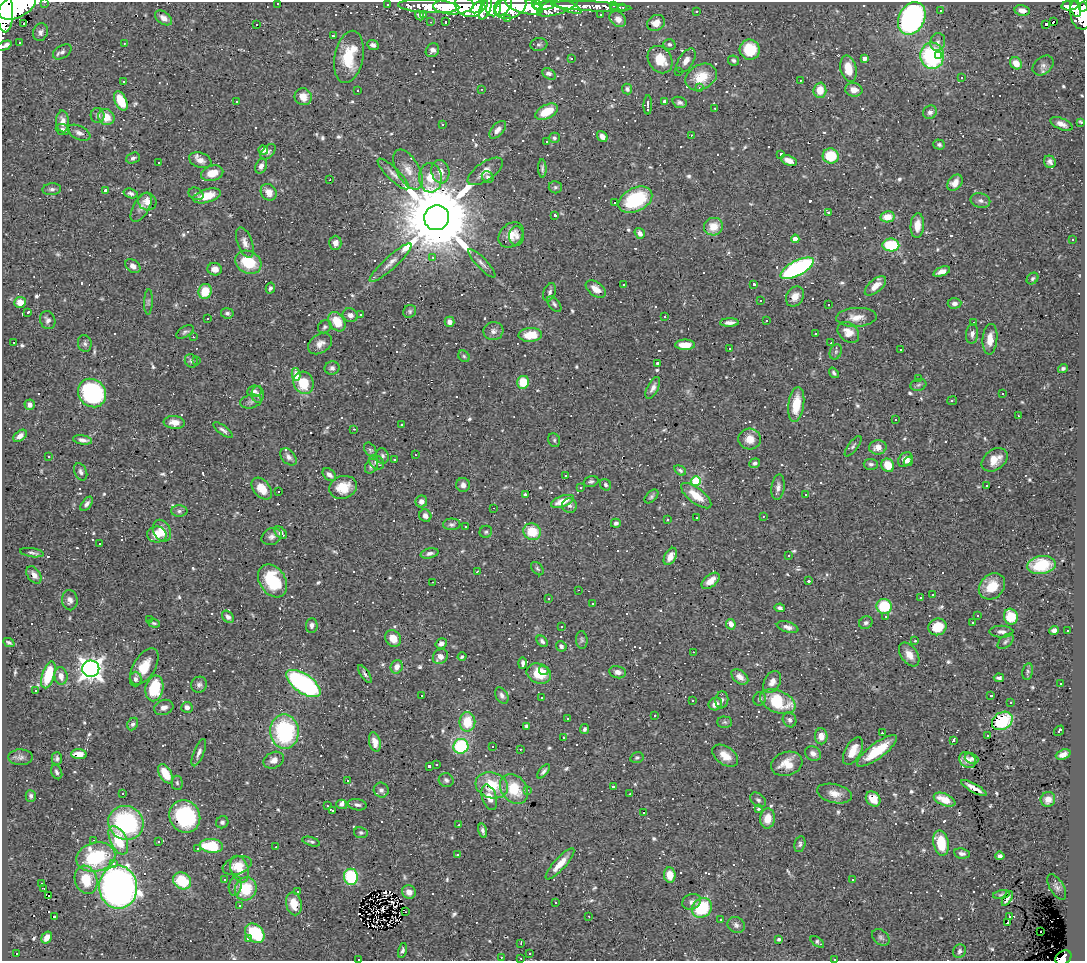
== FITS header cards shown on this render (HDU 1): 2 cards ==
NAXIS1  =                 1083
NAXIS2  =                  959

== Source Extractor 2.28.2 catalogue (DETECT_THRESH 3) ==
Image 1083 x 959 px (HDU 1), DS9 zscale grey, 1 PNG px = 1 image px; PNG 1087 x 963 px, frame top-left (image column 1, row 959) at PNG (2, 2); each listed source drawn as its Kron ellipse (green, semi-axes under 4 px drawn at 4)
Background 0.526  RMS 0.028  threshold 0.0844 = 3 sigma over >= 5 px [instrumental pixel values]
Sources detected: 859; of the 859, the 500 brightest by FLUX_AUTO listed and drawn (359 fainter detections omitted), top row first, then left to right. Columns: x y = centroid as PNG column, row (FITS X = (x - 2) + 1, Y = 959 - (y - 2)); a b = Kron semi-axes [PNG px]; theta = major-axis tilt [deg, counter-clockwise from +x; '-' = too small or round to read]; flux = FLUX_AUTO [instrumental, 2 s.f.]
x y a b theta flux
45 2 3 2 - 8.1
278 3 3 3 - 7.5
388 4 3 3 - 10
469 5 14 11 -23 1100
493 5 11 8 -86 680
503 5 11 7 54 600
537 5 6 4 -42 450
613 5 3 3 - 9.9
1070 5 8 5 6 140
17 6 20 11 28 3300
429 6 31 7 -3 460
454 6 20 8 2 1400
524 6 19 7 -15 1900
545 6 11 4 6 650
557 6 21 7 19 550
568 6 15 5 -23 220
591 6 40 5 -3 190
480 7 9 5 32 510
511 7 16 11 25 1200
623 7 3 3 - 6.5
1076 7 10 5 -77 290
1083 7 5 3 - 120
486 8 12 5 69 500
614 9 3 3 - 10
5 10 22 8 -87 2500
940 10 3 3 - 40
1022 10 7 5 -11 13
697 11 3 3 - 14
1081 13 16 10 -80 720
423 14 3 3 - 5.1
420 15 5 3 - 6.5
600 15 3 2 - 4.6
163 18 9 6 -36 12
507 18 3 3 - 7.7
912 18 17 13 63 560
618 19 9 7 -44 19
445 21 3 3 - 4.6
431 22 3 2 - 4.6
1053 22 3 3 - 560
24 23 3 3 - 31
656 23 9 7 30 19
1046 24 3 3 - 88
256 25 3 2 - 11
40 32 9 7 71 7.6
333 36 4 3 - 7.4
938 42 9 7 76 7.3
19 43 3 3 - 7.3
124 43 3 2 - 4.8
539 44 8 6 8 5.2
669 44 6 5 - 4.8
373 45 6 4 -23 6.3
4 46 8 3 24 16
432 50 7 6 - 9.2
750 50 10 10 - 74
62 52 10 6 31 6.6
932 56 13 12 - 220
938 56 3 3 - 71
349 57 26 14 79 70
571 58 3 3 - 6
865 59 4 4 - 10
660 60 14 11 -57 43
734 60 6 4 -28 4.3
686 61 13 7 57 17
1016 63 6 5 - 21
1043 65 12 8 40 9.3
848 69 13 8 -77 34
679 71 3 3 - 13
549 74 7 5 -36 8.3
701 77 16 12 28 50
962 77 3 3 - 17
800 80 3 2 - 3.8
123 81 3 3 - 19
699 88 3 3 - 6.5
481 89 3 2 - 4
627 89 5 5 - 4.4
358 90 3 3 - 36
820 90 7 6 - 29
854 90 8 6 -10 13
303 97 9 8 - 18
121 101 10 5 -64 55
236 101 3 3 - 19
665 102 4 4 - 5.5
680 102 7 5 -20 6
648 105 9 3 89 6.2
715 108 3 2 - 4.9
547 112 12 6 27 46
930 112 7 6 - 6.6
98 115 7 7 - 6.6
106 117 8 7 - 29
63 121 11 6 -87 13
1081 122 3 3 - 4.5
1061 124 12 5 -23 11
443 125 3 2 - 3.9
63 129 7 5 -20 6.3
498 130 10 6 48 10
79 133 12 6 -26 8.7
691 135 3 2 - 10
602 136 6 5 - 9.6
554 138 5 5 - 3.9
546 141 3 3 - 50
939 145 6 5 - 4.3
263 150 5 4 - 13
268 152 9 5 46 5.9
781 154 4 3 - 5.2
831 156 8 7 - 64
133 158 7 5 22 4.9
200 160 12 7 -19 14
789 160 8 5 -21 14
159 162 3 3 - 3.9
1050 162 6 5 - 6.7
261 166 8 5 67 8.3
542 168 9 3 -88 4.4
408 170 22 11 -60 29
485 171 20 9 34 21
440 172 12 9 -79 19
212 173 11 7 14 28
393 174 21 6 -44 12
488 177 6 5 - 5.9
430 178 14 11 -84 33
330 180 2 2 - 6.3
955 183 9 6 48 15
555 187 6 6 - 3.9
52 189 9 6 5 6
105 190 3 3 - 16
269 192 9 7 -54 15
131 193 7 4 -17 6.1
196 194 8 6 -26 4.3
207 196 14 6 16 42
635 200 18 11 27 130
980 201 10 7 -13 7.1
147 202 9 8 - 21
615 202 3 3 - 810
141 207 16 8 60 12
828 212 3 3 - 10
554 215 3 3 - 5.5
887 217 7 5 11 29
437 218 12 12 - 32000
917 226 12 6 85 22
713 227 9 8 - 31
640 233 6 4 -56 9.3
511 235 14 11 46 23
517 236 10 7 90 8.5
795 239 4 4 - 12
1072 240 3 3 - 4
245 243 16 7 -70 13
335 243 7 6 - 10
891 245 8 6 -1 96
433 257 4 4 - 4.2
248 262 14 11 -27 75
391 263 28 6 42 17
482 263 19 5 -46 9.6
133 266 8 6 -37 11
797 268 18 7 28 340
215 269 7 6 - 13
942 272 9 4 21 13
1032 279 6 5 - 3.7
754 284 3 3 - 6
624 285 3 3 - 5.7
875 286 13 6 40 18
270 288 5 4 - 4.6
596 289 11 7 -36 16
205 291 7 6 - 40
549 292 9 6 70 5.8
795 296 10 8 56 16
760 300 3 3 - 97
20 302 6 5 - 19
148 302 13 4 88 4.4
954 303 7 5 5 7.3
554 304 9 5 -50 4.7
828 305 3 3 - 9.3
410 311 7 6 - 4.1
28 312 3 3 - 4.3
227 313 6 5 - 5.2
360 314 3 3 - 7.8
350 315 8 6 -22 8.7
665 316 3 3 - 41
856 317 20 9 3 23
208 319 3 3 - 46
48 320 9 7 -71 6.8
767 320 3 3 - 54
337 322 10 7 -57 46
450 322 5 5 - 9.8
729 323 9 4 2 8.8
973 323 3 3 - 150
325 327 7 6 - 4.7
493 331 10 9 - 8.4
185 332 9 5 33 4.7
848 332 12 9 -41 24
815 333 3 3 - 4.6
972 334 10 6 84 7.5
530 335 12 7 3 31
193 337 3 2 - 5.5
990 339 15 7 85 25
14 342 3 3 - 40
85 343 8 7 - 5.2
831 343 3 2 - 8.2
320 344 13 9 36 14
685 345 10 5 0 24
729 349 3 3 - 32
901 350 3 3 - 4.8
836 352 8 6 67 4.7
464 356 6 5 - 3.7
191 361 7 6 - 5.8
196 361 3 3 - 5.4
657 363 3 3 - 9.3
332 368 7 6 - 6.1
1063 369 5 4 - 3.8
834 373 6 3 -52 3.9
296 374 6 4 -77 37
919 379 3 3 - 7.4
523 382 6 6 - 56
304 383 11 10 - 56
918 385 8 5 17 4.5
653 388 12 5 62 8.6
254 391 7 5 7 5
92 393 15 13 -48 300
1003 393 3 3 - 47
258 394 8 6 -86 6.5
952 401 5 3 - 7.7
251 402 11 6 13 6.6
796 404 18 8 82 43
30 405 5 5 - 9.1
1018 416 3 2 - 3.9
895 420 3 3 - 9.2
174 422 10 6 -4 18
402 425 3 3 - 3.9
354 429 3 2 - 21
223 430 11 4 -37 6
20 436 8 5 39 11
750 439 11 10 - 24
83 440 10 4 -9 8.1
554 440 7 5 -66 3.7
853 446 12 5 53 5.2
878 447 8 7 - 17
370 450 8 5 -55 4.1
415 455 3 2 - 5.5
49 456 3 3 - 8.7
382 456 8 6 -76 4.7
288 457 10 6 -48 8.1
394 459 3 3 - 48
905 460 8 6 47 15
995 460 14 10 37 27
908 461 5 3 - 5.7
376 462 8 6 -39 8.5
755 463 5 5 - 4.8
871 464 7 5 -4 5.6
888 465 7 6 - 34
371 466 8 6 59 6
680 470 6 4 -33 5
81 472 9 6 -65 5.9
329 475 8 5 -41 7.8
565 475 3 3 - 20
591 481 8 5 16 4.5
696 481 5 4 - 110
463 485 7 7 - 9.2
605 485 6 5 - 3.8
986 486 3 3 - 300
343 487 14 11 17 40
778 487 13 6 82 8.7
581 488 3 3 - 4.8
262 489 12 8 -50 29
279 492 3 3 - 220
806 494 3 3 - 58
526 495 3 3 - 5.5
651 496 8 5 46 4.2
696 496 18 7 -37 36
421 501 6 6 - 11
562 501 12 5 20 21
87 504 8 4 53 6.6
569 506 7 7 - 6.6
493 508 2 2 - 5.1
179 511 8 5 0 5.6
425 516 6 5 - 9.1
763 516 3 3 - 17
697 518 3 2 - 7.8
667 520 3 3 - 13
616 523 5 4 - 5.5
452 524 8 6 1 5.3
466 527 3 3 - 6.3
162 531 11 8 -64 26
486 532 6 6 - 3.9
532 532 9 8 - 39
281 533 7 5 -43 11
157 534 10 8 -1 20
271 537 10 8 28 8.4
100 543 3 3 - 4.7
32 553 12 4 -9 5.2
430 553 9 5 14 6.3
670 556 9 5 61 15
789 556 3 3 - 8.6
1041 565 14 9 8 66
537 569 8 5 -49 3.7
477 572 4 2 - 3.7
34 575 9 6 -54 13
273 581 18 13 -56 100
711 581 10 6 40 16
809 581 3 3 - 32
433 582 3 2 - 92
992 586 14 11 44 40
579 590 3 2 - 28
933 595 3 3 - 5.7
548 598 3 3 - 5.9
921 598 3 3 - 27
70 600 10 7 -85 8.9
593 603 3 3 - 41
884 606 7 7 - 81
780 608 5 4 - 5.3
977 615 3 3 - 98
886 616 3 3 - 4.2
228 617 7 5 -47 6.7
1011 617 8 7 - 63
150 620 3 3 - 7
154 623 6 3 -18 3.6
866 623 7 6 - 5.3
972 623 3 3 - 200
731 624 5 4 - 14
312 625 7 5 85 7.1
562 626 3 3 - 4.6
788 627 11 5 -16 9.4
937 627 9 8 - 46
1068 630 3 2 - 4
1054 631 5 4 - 11
1001 632 12 6 -1 8.5
393 638 8 7 - 25
582 640 9 5 -85 4
542 641 6 4 -46 4.8
915 641 3 3 - 9.6
1006 641 9 5 42 5.3
9 642 6 3 -24 3.7
441 644 6 5 - 7.9
561 646 6 4 -45 5.8
693 652 3 2 - 4.6
909 655 13 8 -54 18
440 657 8 7 - 16
462 657 4 3 - 4.3
523 663 5 4 - 5.7
144 667 20 10 58 41
397 667 7 6 - 14
91 669 8 8 - 1500
544 670 5 4 - 6.1
1028 671 8 5 79 3.7
618 672 8 6 -11 9
539 673 12 9 -23 47
365 674 10 4 -55 4.9
48 675 14 6 72 84
61 676 9 6 -84 13
740 677 9 6 -39 15
999 678 5 3 - 4.5
135 679 7 6 - 7.2
772 682 12 8 60 12
303 683 20 9 -34 340
1060 683 3 3 - 16
199 685 8 7 - 6.6
154 688 13 9 79 84
35 690 3 3 - 91
502 695 9 6 -59 6.7
422 696 3 3 - 130
991 696 3 3 - 10
542 698 3 3 - 4.8
760 699 7 6 - 5.1
693 700 3 3 - 6.7
722 700 8 6 84 6.1
778 702 19 11 -22 85
1011 702 3 3 - 8.3
715 704 7 6 - 15
164 707 10 7 20 9.8
187 707 5 5 - 7
655 715 3 3 - 410
567 719 3 3 - 19
790 720 8 6 -61 6
1002 721 11 8 31 89
467 722 10 8 90 47
725 722 7 5 -2 3.7
133 724 6 5 - 5.4
527 726 4 3 - 4.5
585 729 5 4 - 4.1
1059 731 6 3 51 16
284 732 17 14 -88 210
882 733 3 3 - 67
821 736 8 6 -88 17
988 736 3 3 - 6.4
563 737 3 3 - 6.1
953 740 4 3 - 15
375 742 10 5 -76 16
461 746 7 7 - 120
493 746 3 3 - 30
520 749 3 3 - 4.1
853 751 15 8 62 27
877 751 24 7 37 70
199 753 14 5 68 7.9
813 753 8 7 - 9.3
79 754 8 5 -3 24
1063 755 7 5 21 11
725 756 14 9 -36 23
20 757 12 8 -1 8.3
637 758 6 5 - 3.7
57 759 6 5 - 4.5
971 759 7 5 -22 4.3
274 760 10 8 25 13
967 760 9 7 -40 14
787 764 16 12 17 31
436 765 3 3 - 7.7
429 766 3 3 - 9.1
544 771 8 4 50 5.1
57 772 7 5 -64 4.7
166 774 11 6 -59 42
446 780 7 7 - 5
347 781 3 3 - 73
177 783 7 5 -85 4.2
492 785 16 12 -18 62
613 786 3 3 - 76
974 788 14 3 -29 15
514 789 16 12 -52 60
381 790 7 7 - 7.2
527 790 3 3 - 4.3
123 793 3 3 - 41
834 793 18 9 -13 19
630 794 3 2 - 6.8
31 796 6 5 - 4.9
489 797 13 7 -71 17
873 799 8 6 -50 25
1048 799 7 7 - 15
758 800 9 6 -39 5.2
945 800 11 6 -23 33
342 804 5 4 - 5.2
357 805 9 5 -11 7.6
327 806 3 2 - 3.7
758 809 3 3 - 25
332 810 4 3 - 7.6
643 813 3 3 - 6.4
185 817 17 15 -58 180
767 818 10 7 83 26
222 822 6 6 - 4.9
126 823 18 16 -29 240
459 825 3 3 - 8.9
483 831 7 4 -75 5.2
361 833 7 5 -10 4.1
94 840 3 2 - 25
118 840 15 8 -65 70
159 841 3 3 - 5.4
311 842 9 3 -16 3.7
941 843 13 7 -79 64
800 844 8 5 77 4.7
211 846 11 7 -4 73
276 847 3 2 - 5.6
197 848 3 3 - 38
962 853 8 5 -8 7.5
458 854 3 3 - 14
1000 856 4 4 - 6
96 857 19 14 13 150
114 863 3 3 - 850
560 864 20 6 48 27
237 865 15 8 18 25
240 869 14 9 -70 21
670 875 7 5 -83 26
351 877 8 7 - 130
86 880 14 11 -72 52
225 880 3 3 - 11
853 880 3 3 - 8.3
182 881 9 8 - 74
42 884 3 2 - 3.9
235 886 10 6 80 6.9
118 887 21 19 -86 1100
1057 887 14 7 -60 8.2
44 888 3 3 - 3.7
246 889 12 10 64 67
298 891 3 2 - 4.6
409 892 7 6 - 14
1001 894 9 4 9 3.7
48 896 3 2 - 9.9
1007 899 8 3 60 4.3
556 902 3 3 - 4.4
691 902 10 7 25 7
294 904 11 7 -77 32
239 905 3 3 - 110
702 908 10 9 - 110
405 912 3 2 - 3.9
589 916 3 2 - 4.6
1009 916 3 3 - 15
54 917 4 3 - 130
720 919 3 3 - 13
1008 923 4 3 - 9.8
736 925 9 7 -31 7.2
1041 932 3 2 - 3.8
255 933 11 8 -46 110
47 937 6 5 - 14
881 937 10 7 -41 5.6
248 938 4 4 - 8.7
779 939 4 3 - 4.2
817 942 8 4 -35 4.5
521 943 3 2 - 4.5
402 950 7 4 76 4.4
960 951 7 6 - 5.1
16 953 3 2 - 7.3
529 954 3 3 - 4.9
501 957 3 3 - 6.9
521 958 3 2 - 5.6
1063 958 9 6 34 120
358 959 3 2 - 47
835 959 3 2 - 4.7
At the frame edge (FLAGS 8, measured only in part): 9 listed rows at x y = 45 2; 278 3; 17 6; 1083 7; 5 10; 4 46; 1063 958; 358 959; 835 959
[359 fainter detections neither listed nor drawn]